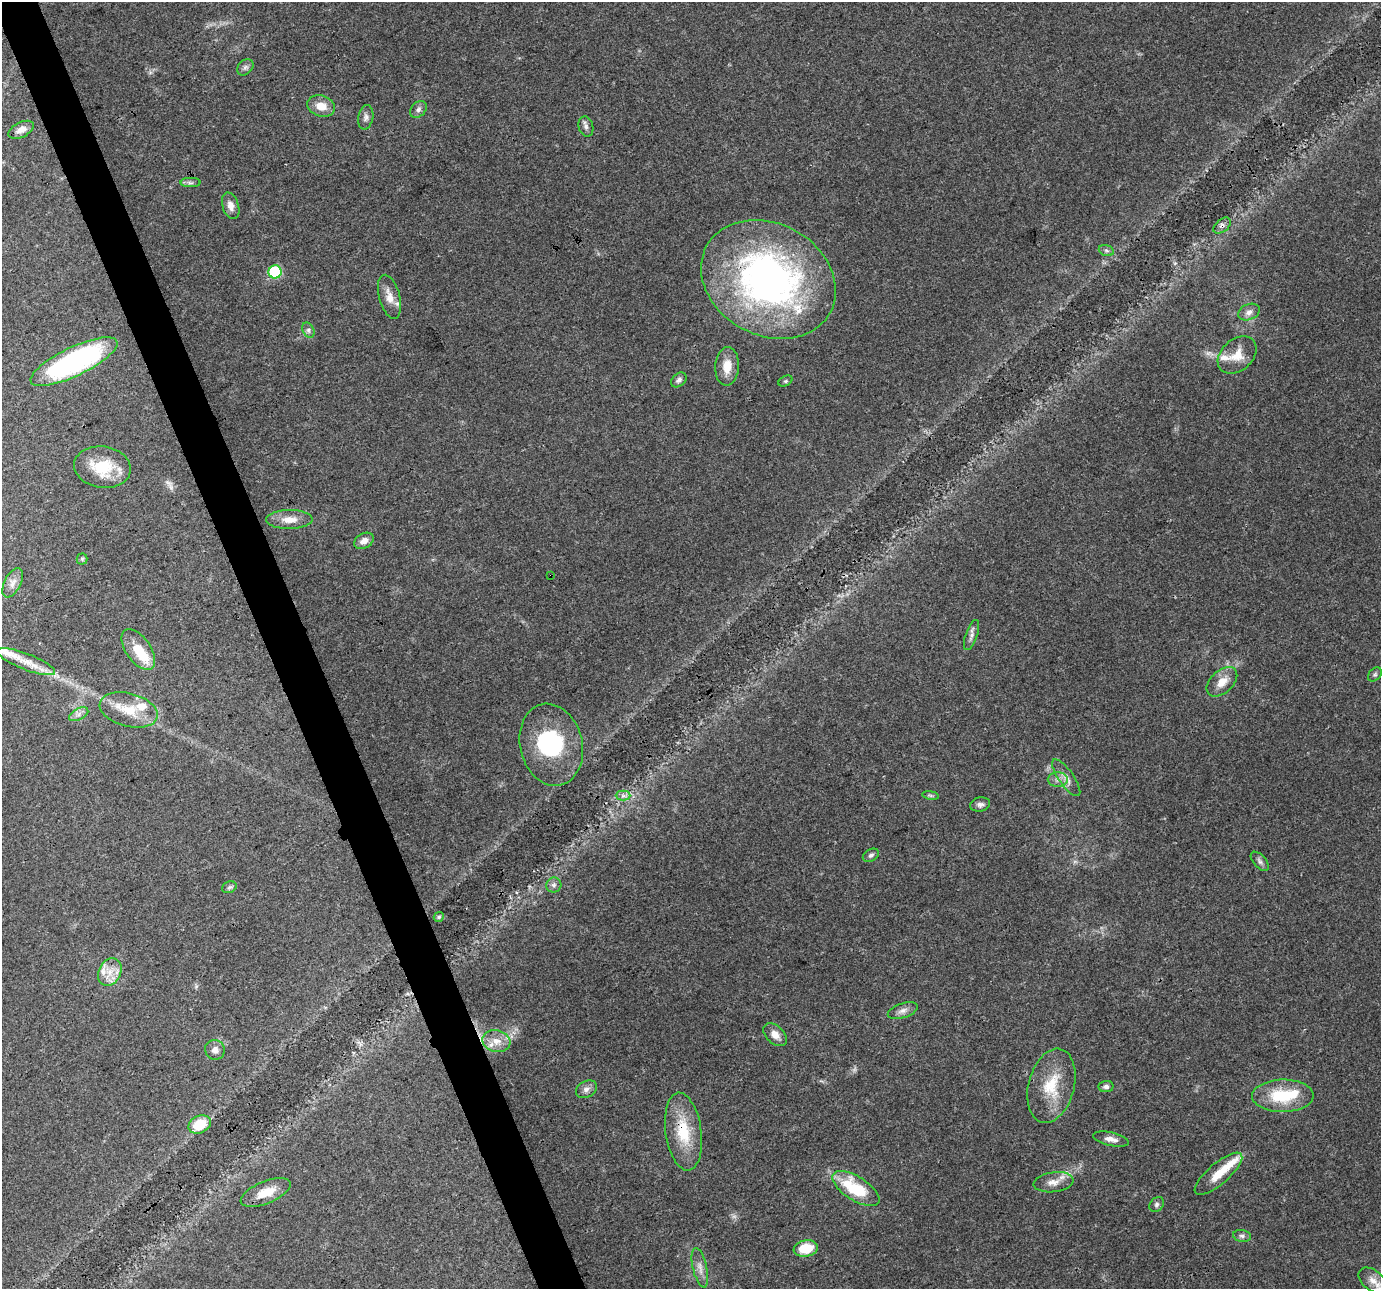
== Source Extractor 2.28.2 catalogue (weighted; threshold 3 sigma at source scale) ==
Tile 11 of 4 x 4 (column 3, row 3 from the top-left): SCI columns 2758-4136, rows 1365-2651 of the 5516 x 5358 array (HDU 1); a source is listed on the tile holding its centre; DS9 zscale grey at full resolution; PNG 1383 x 1291 px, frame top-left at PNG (2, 2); each listed source drawn as its Kron ellipse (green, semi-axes under 4 px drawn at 4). Shown black and unused: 3% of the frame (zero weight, under 3 of 4 exposures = <1% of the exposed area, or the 3 px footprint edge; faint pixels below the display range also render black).
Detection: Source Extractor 2.28.2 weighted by HDU 2 'WHT'; one run over the whole footprint, this tile lists its part. Background 0.0893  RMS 0.0052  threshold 0.0236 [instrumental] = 3 sigma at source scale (4.5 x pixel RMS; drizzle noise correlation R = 1.50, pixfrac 1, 0.0396/0.0396 arcsec/px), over >= 5 px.
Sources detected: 77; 2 inside a brighter object's white glare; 1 cosmic-ray / hot-pixel residue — neither listed nor drawn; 9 inside a brighter listed object's ellipse — not listed separately; the other 65 listed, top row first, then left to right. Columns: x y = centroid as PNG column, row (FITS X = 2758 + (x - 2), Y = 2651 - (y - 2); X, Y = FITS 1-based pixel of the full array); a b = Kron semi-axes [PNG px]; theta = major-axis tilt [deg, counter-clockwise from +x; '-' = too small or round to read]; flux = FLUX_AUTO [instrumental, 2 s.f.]
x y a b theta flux
245 67 9 7 45 1.7
321 106 14 10 -18 7.1
418 109 9 7 46 1.9
366 117 12 7 79 2.2
586 127 10 7 -74 2
21 130 14 7 26 3.6
190 183 10 4 0 1.4
231 206 14 8 -72 4.1
1222 226 10 6 40 1.7
1106 250 8 5 -18 1.2
275 272 6 6 - 45
768 279 70 56 -29 220
389 297 23 10 -75 6.2
1249 312 11 7 23 3.1
308 330 8 5 -62 1.4
1237 355 22 15 41 9.2
74 362 48 14 26 110
727 366 19 12 86 8.1
679 380 9 6 40 1.7
785 381 7 5 26 0.95
102 467 28 20 -8 20
289 519 23 9 1 6.8
364 541 10 7 29 3.6
82 559 5 5 - 0.84
551 575 2 2 - 0.45
13 583 16 8 62 3.3
972 635 16 6 71 2.5
138 650 23 12 -55 13
26 662 31 8 -21 9.6
1375 675 8 5 48 1.1
1222 682 18 11 43 6.6
129 710 30 16 -14 14
79 714 10 5 27 2.3
551 745 41 31 -76 44
1066 778 22 7 -55 4.1
1058 780 10 7 0 2.6
931 795 8 4 -9 0.9
623 796 7 5 0 1.5
980 805 10 7 11 2.1
871 855 8 6 28 1.4
1260 861 11 6 -48 1.8
554 885 8 7 - 1.7
229 887 7 5 21 1.1
439 917 5 4 - 0.85
110 972 14 11 63 6.9
903 1011 15 7 18 2.9
775 1035 14 8 -44 4.7
496 1041 14 10 -13 6.2
215 1050 10 9 - 3.1
1051 1086 38 23 75 21
1106 1087 7 5 3 1.6
586 1089 11 8 29 2.6
1283 1096 31 16 1 24
200 1124 12 8 25 15
683 1132 39 18 -82 22
1111 1139 18 6 -13 3.5
1218 1174 30 10 41 11
1053 1182 20 10 7 5.4
856 1189 27 12 -32 27
266 1192 27 11 22 9.6
1157 1204 8 6 47 1.5
1242 1236 9 6 -9 1.6
806 1248 12 8 9 14
700 1268 20 7 -77 4
1373 1280 16 10 -38 5.1
Overlapping masked pixels (flux is a lower limit): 4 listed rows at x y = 1222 226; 768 279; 551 575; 683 1132